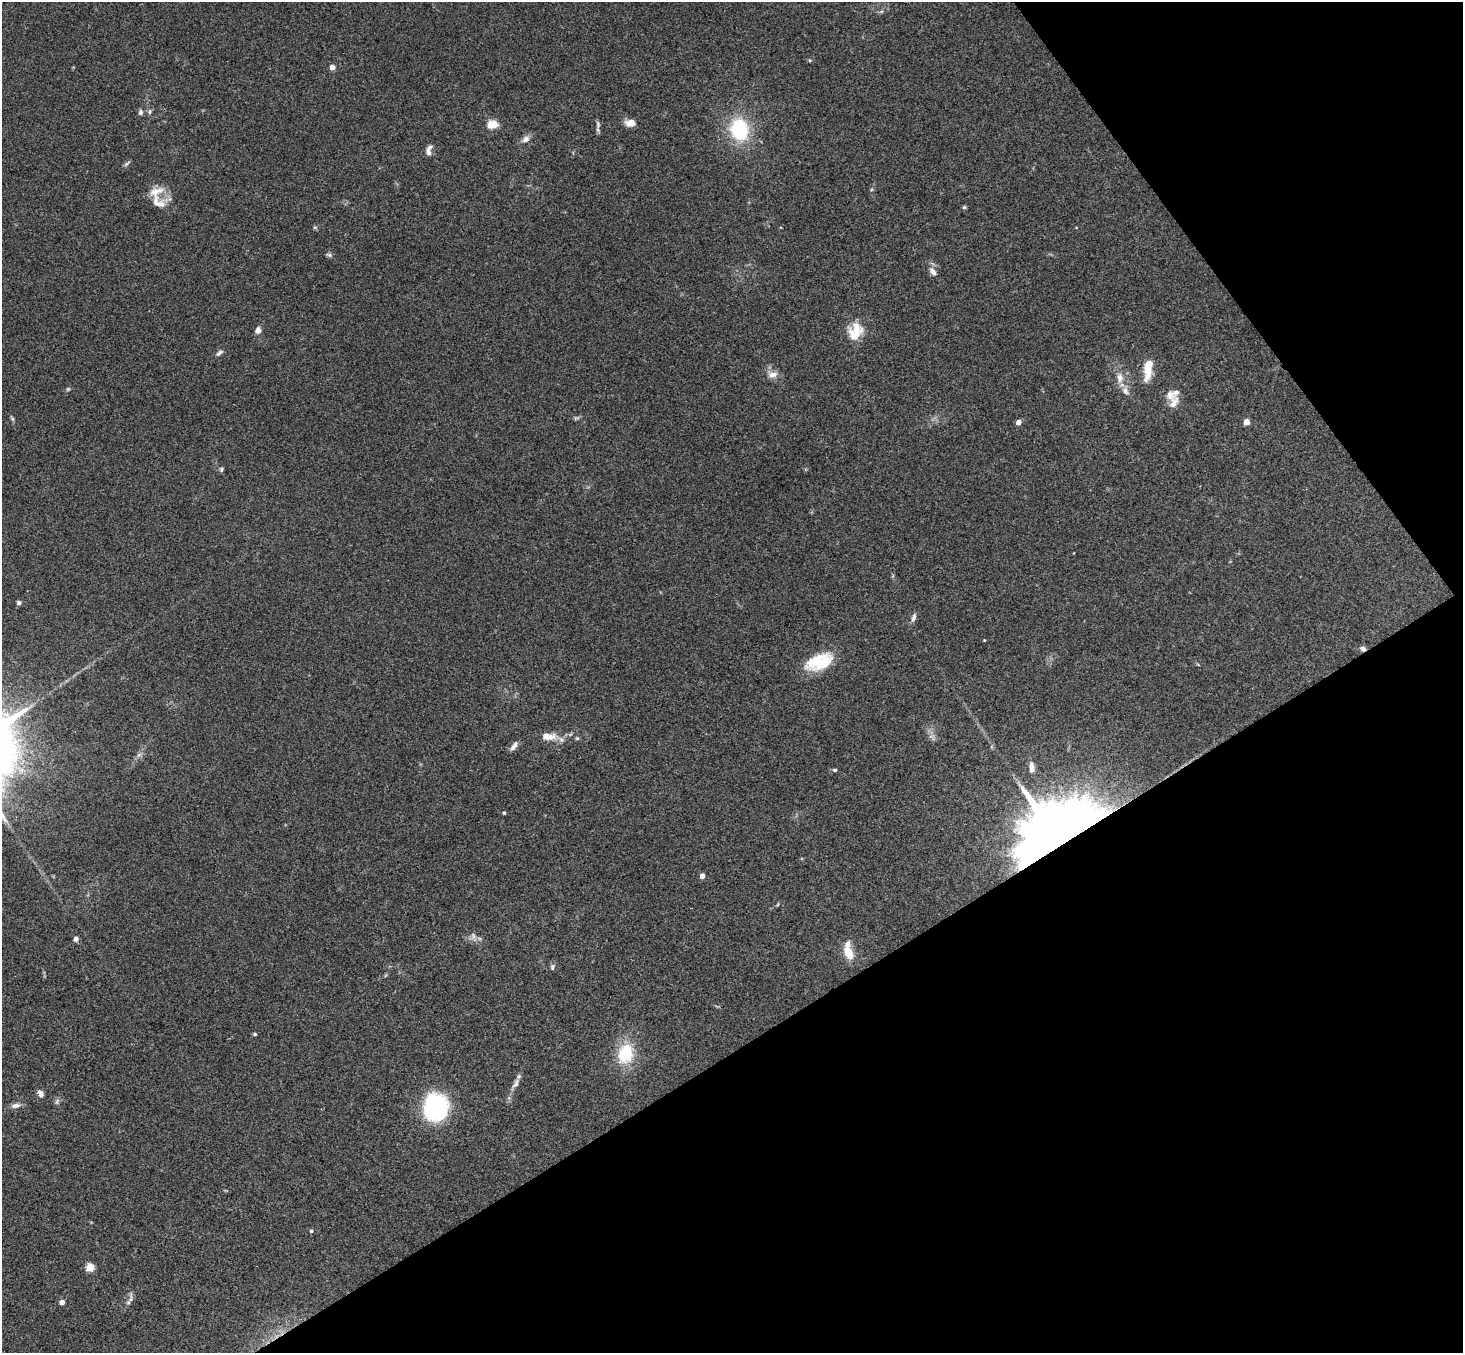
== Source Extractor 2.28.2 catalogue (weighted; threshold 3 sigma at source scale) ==
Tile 12 of 4 x 4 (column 4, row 3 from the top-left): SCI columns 4436-5896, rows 1682-3032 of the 5945 x 5927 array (HDU 1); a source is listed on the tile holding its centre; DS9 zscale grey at full resolution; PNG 1465 x 1355 px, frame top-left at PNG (2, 2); no overlay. Shown black and unused: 30% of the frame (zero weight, under 3 of 4 exposures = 6% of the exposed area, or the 3 px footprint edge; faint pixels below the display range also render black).
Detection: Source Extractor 2.28.2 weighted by HDU 2 'WHT'; one run over the whole footprint, this tile lists its part. Background 0.199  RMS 0.0081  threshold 0.0365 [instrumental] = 3 sigma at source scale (4.5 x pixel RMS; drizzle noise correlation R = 1.50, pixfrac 1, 0.05/0.05 arcsec/px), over >= 5 px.
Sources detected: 65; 1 inside a brighter object's white glare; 1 cosmic-ray / hot-pixel residue — not listed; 7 inside a brighter listed object's ellipse — not listed separately; the other 56 listed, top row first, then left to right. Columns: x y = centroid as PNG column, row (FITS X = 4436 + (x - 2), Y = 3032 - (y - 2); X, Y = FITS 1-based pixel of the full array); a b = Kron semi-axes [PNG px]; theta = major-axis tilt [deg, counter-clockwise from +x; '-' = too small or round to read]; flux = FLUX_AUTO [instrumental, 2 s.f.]
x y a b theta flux
332 67 4 4 - 7.5
140 112 8 6 77 2.2
149 112 7 5 74 1.6
631 123 11 7 -3 7.7
491 124 6 5 - 23
598 124 11 5 -77 2.4
739 129 21 17 -78 58
526 139 12 8 31 4.3
428 152 11 6 -76 3.2
127 164 11 4 38 1.6
158 202 23 15 -39 12
964 207 5 5 - 1.2
315 227 6 4 -28 1.1
329 255 9 5 -14 1.7
933 271 12 7 -56 4.7
258 330 8 6 75 4.1
855 331 23 18 68 18
219 353 10 5 39 2.4
1148 370 23 8 82 17
772 374 13 9 11 5.9
1120 378 16 10 -83 8.5
68 389 5 5 - 1
1174 403 19 10 68 6.9
576 418 10 3 -10 1.3
12 419 7 5 -69 1.3
1018 422 4 4 - 6.3
1246 422 5 4 - 8.3
221 469 7 5 -79 1.4
19 603 5 5 - 2
913 618 11 5 73 3.2
984 640 3 3 - 0.6
819 662 31 17 19 36
548 736 19 9 -2 10
577 738 6 4 0 1
514 746 14 5 55 3.7
139 755 8 4 37 2.1
1032 768 13 6 -86 4.7
835 770 6 4 -13 1.2
504 813 4 3 - 1.1
1055 834 57 41 34 1300
702 876 4 4 - 5.7
473 937 15 6 -71 3.8
76 939 6 5 - 3
849 953 19 11 -67 13
552 967 8 5 90 1.8
255 1034 4 3 - 1.4
625 1054 24 18 70 33
515 1084 16 7 62 4.6
40 1093 7 5 -45 4.5
57 1101 10 5 64 2
15 1105 12 6 8 4
437 1105 23 22 - 110
311 1231 4 4 - 1.1
90 1268 5 5 - 32
131 1299 11 6 56 3.1
62 1302 4 4 - 6.5
Overlapping masked pixels (flux is a lower limit): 2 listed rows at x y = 1055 834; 40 1093